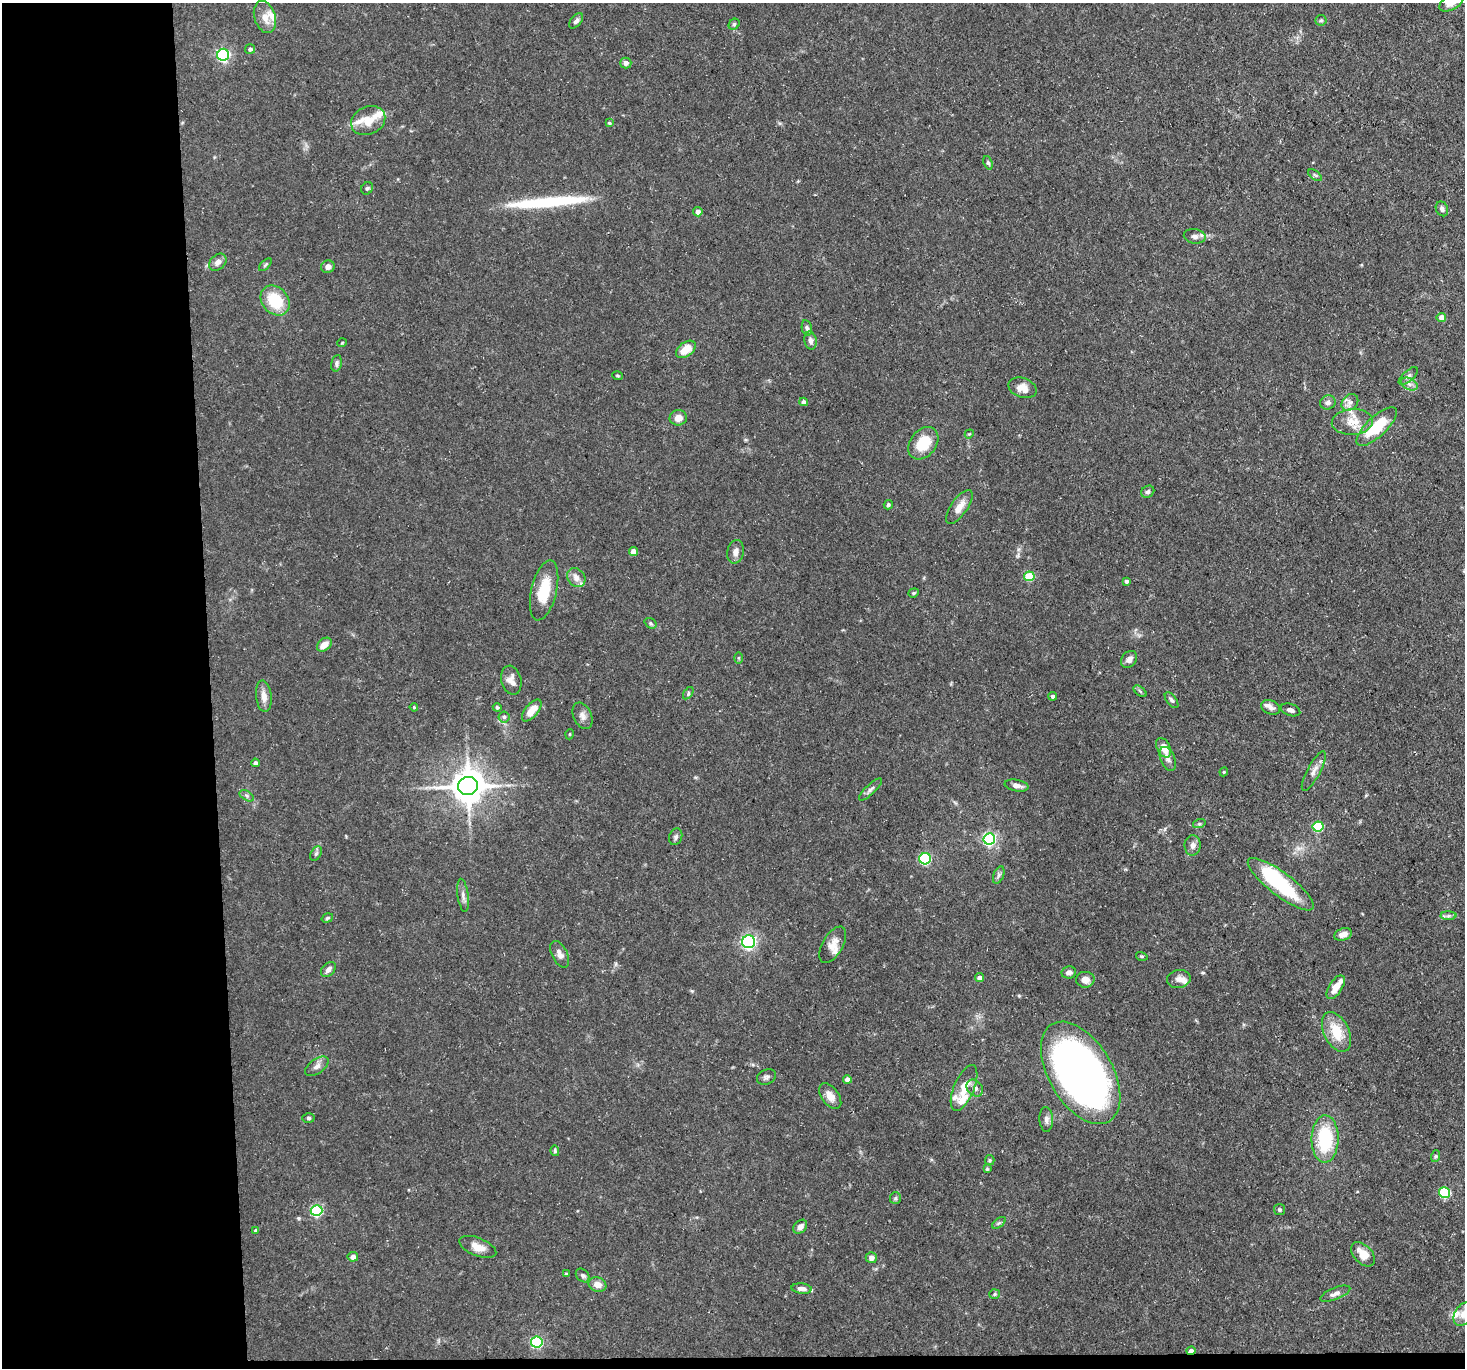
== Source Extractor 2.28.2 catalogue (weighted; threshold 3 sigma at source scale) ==
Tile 7 of 3 x 3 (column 1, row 3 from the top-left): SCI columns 1-1463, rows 121-1486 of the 4389 x 4359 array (HDU 1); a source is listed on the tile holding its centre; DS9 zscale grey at full resolution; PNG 1467 x 1370 px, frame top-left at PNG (2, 3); each listed source drawn as its Kron ellipse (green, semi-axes under 4 px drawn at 4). Shown black and unused: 15% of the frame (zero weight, under 3 of 5 exposures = <1% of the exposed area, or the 3 px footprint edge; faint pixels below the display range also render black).
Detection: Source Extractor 2.28.2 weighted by HDU 2 'WHT'; one run over the whole footprint, this tile lists its part. Background 0.0618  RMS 0.004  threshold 0.018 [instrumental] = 3 sigma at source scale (4.5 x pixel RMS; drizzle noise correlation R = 1.50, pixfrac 1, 0.05/0.05 arcsec/px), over >= 5 px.
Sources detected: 148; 1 inside a brighter object's white glare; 1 long thin detection or spike segment (spike, bleed or trail) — neither listed nor drawn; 13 inside a brighter listed object's ellipse — not listed separately; the other 133 listed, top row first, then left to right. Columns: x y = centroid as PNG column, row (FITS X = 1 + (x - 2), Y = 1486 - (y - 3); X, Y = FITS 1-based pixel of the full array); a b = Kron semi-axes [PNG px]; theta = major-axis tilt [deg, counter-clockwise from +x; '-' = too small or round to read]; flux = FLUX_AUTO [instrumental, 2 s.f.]
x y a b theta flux
1451 3 13 7 28 3.9
265 17 16 10 -73 4.5
1321 20 5 5 - 0.67
576 21 9 5 50 1.3
734 24 6 5 - 0.7
250 49 5 5 - 1.2
223 55 6 6 - 69
626 63 5 5 - 1.7
368 121 18 14 25 6.6
609 123 4 4 - 0.5
988 163 7 4 -68 0.76
1315 175 8 4 -37 0.66
367 188 6 5 - 0.82
1442 209 7 6 - 1.4
698 212 4 4 - 2.2
1195 236 11 7 -10 1.7
218 262 10 7 44 2.2
265 265 8 4 45 0.71
328 267 7 6 - 2.1
275 301 16 13 -49 15
1441 317 4 4 - 3.4
807 328 8 5 -79 0.89
810 340 9 6 -77 1.5
342 343 5 3 - 0.33
686 349 11 7 36 6.1
336 363 8 5 79 1.2
617 376 5 3 - 0.47
1408 376 12 5 42 1.3
1409 384 9 5 -25 1.6
1022 388 14 9 -19 3.8
804 402 4 4 - 1.6
1328 402 8 7 - 1.5
1350 402 9 7 43 1.9
678 418 8 7 - 3.1
1352 422 20 13 4 6.5
1377 427 26 10 43 16
969 434 5 3 - 0.37
923 443 18 13 52 12
1148 492 7 5 35 0.87
888 505 5 4 - 0.66
959 507 20 8 55 4
633 551 4 4 - 3.4
736 552 12 8 77 2.4
1029 576 5 5 - 15
576 578 10 8 -48 2.7
1126 581 3 3 - 1.1
544 590 31 12 77 12
914 593 5 4 - 0.48
651 623 6 5 - 0.64
324 645 8 6 40 3.3
738 658 5 3 - 0.43
1129 659 9 7 50 2.1
511 680 15 10 -76 3.1
1140 691 7 4 -37 0.62
688 693 7 3 54 0.61
264 696 16 7 -83 3.3
1053 696 4 4 - 1.2
1172 700 9 5 -52 0.93
414 707 4 3 - 0.45
497 707 4 4 - 0.7
1271 707 10 7 -22 1.8
1290 710 10 6 -19 1.6
532 711 13 6 50 6
583 716 14 9 -65 2.4
504 717 6 6 - 0.87
570 734 5 3 - 0.34
1164 748 10 6 -63 5.6
1168 759 13 7 -68 1.8
255 763 4 4 - 1.1
1314 771 22 6 62 2.7
1224 772 4 4 - 0.46
1017 785 12 5 -10 2.3
468 786 10 9 - 860
870 789 15 5 44 1.4
247 796 8 4 -32 0.86
1199 824 6 4 18 0.66
1318 827 5 5 - 26
676 837 8 6 70 1
989 839 6 6 - 73
1193 845 10 8 88 1.7
316 854 8 5 63 0.88
925 859 6 5 - 47
999 875 9 5 67 1.1
1281 884 40 11 -37 30
463 895 17 5 -82 1.8
1448 916 8 4 1 0.92
327 918 6 4 19 0.68
1343 934 9 6 16 2.7
749 942 6 6 - 91
833 945 20 10 60 4.2
560 954 14 7 -63 2.4
1142 956 6 3 -18 0.48
328 969 8 6 47 1.7
1069 972 7 6 - 1.7
979 977 4 4 - 1.9
1179 979 12 9 10 2.3
1085 980 9 8 - 2.9
1336 987 13 6 57 4.9
1336 1032 21 12 -64 11
317 1066 13 7 35 2.1
1081 1073 56 32 -59 290
766 1077 10 7 28 1.3
847 1079 4 4 - 2.5
964 1088 24 10 68 6.4
975 1088 9 7 -47 2
830 1096 15 8 -54 3.7
308 1118 6 4 -2 0.73
1046 1119 12 7 -87 1.6
1325 1139 24 13 89 26
555 1151 5 4 - 0.63
1436 1156 6 4 71 0.57
990 1160 5 4 - 0.55
987 1169 4 4 - 0.47
1444 1193 5 5 - 34
895 1198 6 5 - 0.69
316 1210 6 5 - 54
1279 1210 5 5 - 0.62
999 1223 8 4 37 0.78
800 1227 8 6 46 1.8
256 1230 4 3 - 0.74
478 1247 19 9 -21 4.4
1363 1254 14 9 -46 5.3
353 1257 5 5 - 1.7
871 1258 5 5 - 1.8
566 1274 3 3 - 0.6
583 1275 7 6 - 1
597 1284 9 7 -22 3.5
802 1289 10 5 -5 2.1
995 1294 5 5 - 0.64
1335 1294 16 6 22 2
1464 1314 13 8 56 3.5
537 1342 5 5 - 47
1191 1351 4 3 - 2.4
Overlapping masked pixels (flux is a lower limit): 1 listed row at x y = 1191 1351
Isophote crosses this tile's border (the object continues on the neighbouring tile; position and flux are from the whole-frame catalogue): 2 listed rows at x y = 1451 3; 1464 1314